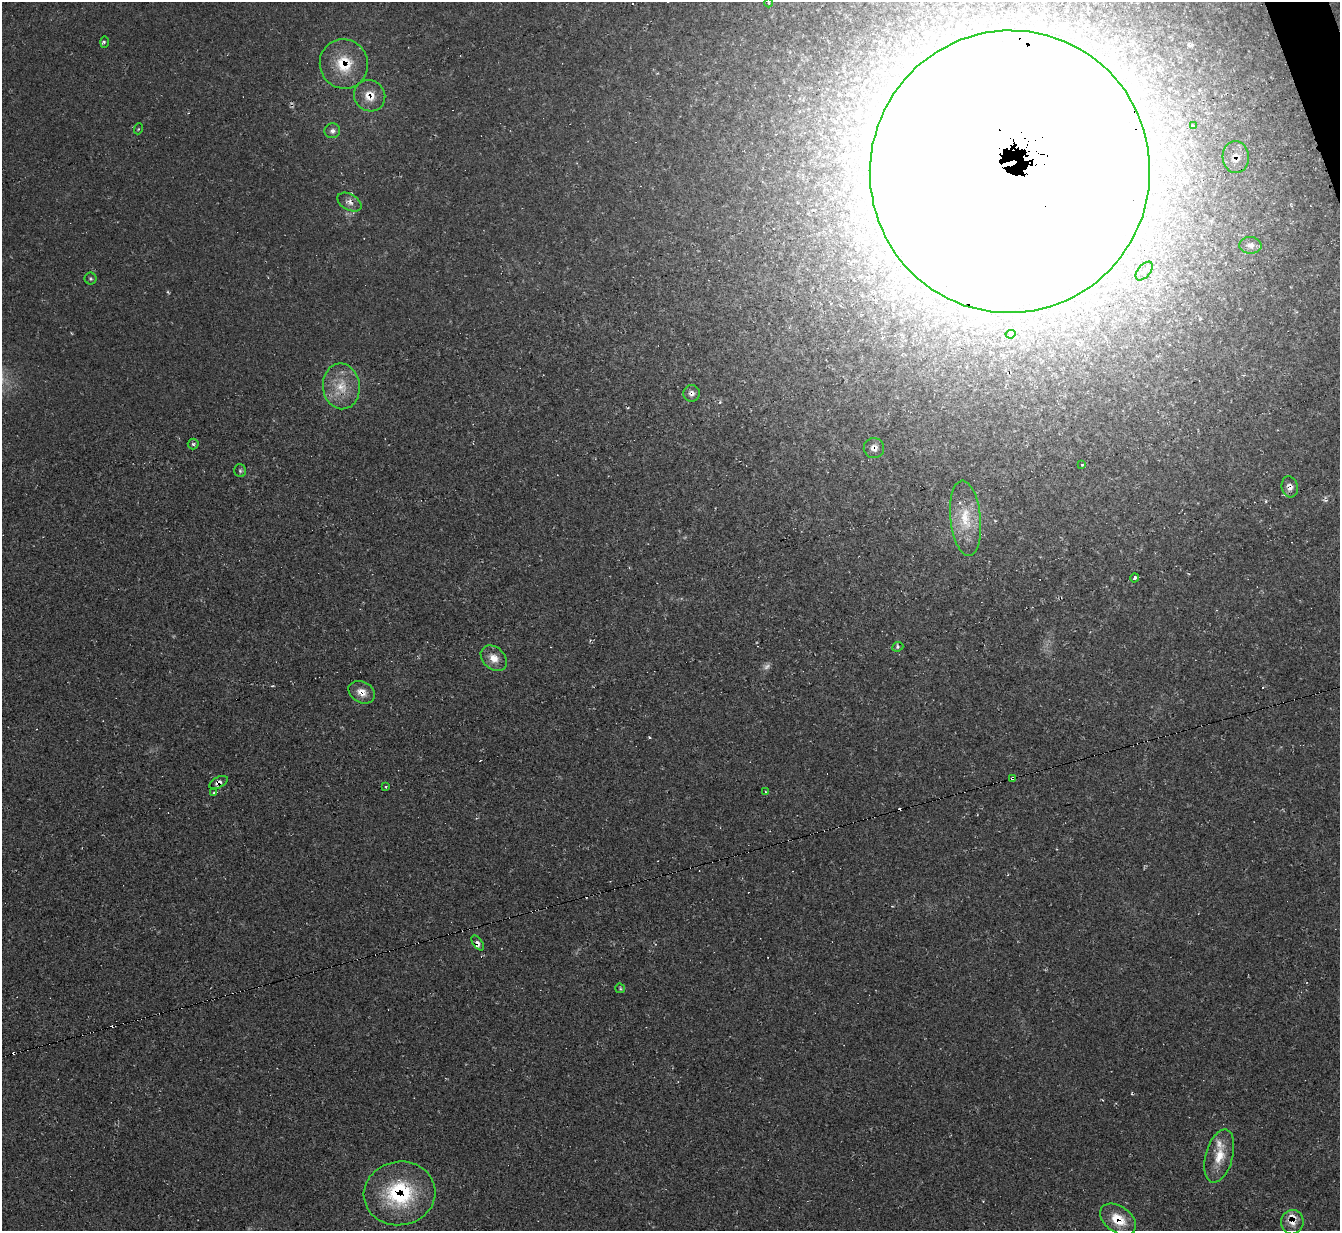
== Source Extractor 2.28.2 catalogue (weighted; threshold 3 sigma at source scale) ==
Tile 10 of 4 x 4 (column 2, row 3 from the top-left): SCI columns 1346-2683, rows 1509-2737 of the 5358 x 5342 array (HDU 1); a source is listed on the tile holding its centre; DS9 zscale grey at full resolution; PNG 1342 x 1233 px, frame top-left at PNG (2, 2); each listed source drawn as its Kron ellipse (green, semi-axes under 4 px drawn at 4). Shown black and unused: <1% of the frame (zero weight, under 2 of 3 exposures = <1% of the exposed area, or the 3 px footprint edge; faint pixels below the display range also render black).
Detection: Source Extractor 2.28.2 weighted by HDU 2 'WHT'; one run over the whole footprint, this tile lists its part. Background 0.0474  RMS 0.0067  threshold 0.0302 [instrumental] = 3 sigma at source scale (4.5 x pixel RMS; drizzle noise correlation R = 1.50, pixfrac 1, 0.05/0.05 arcsec/px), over >= 5 px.
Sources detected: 51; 2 too faint to see at this stretch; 7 cosmic-ray / hot-pixel residue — neither listed nor drawn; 5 inside a brighter listed object's ellipse — not listed separately; the other 37 listed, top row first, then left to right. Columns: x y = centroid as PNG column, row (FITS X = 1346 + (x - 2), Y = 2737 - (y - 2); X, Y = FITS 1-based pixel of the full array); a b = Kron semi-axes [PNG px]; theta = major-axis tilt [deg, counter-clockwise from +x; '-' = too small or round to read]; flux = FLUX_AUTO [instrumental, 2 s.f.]
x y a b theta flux
769 3 4 3 - 0.5
104 42 5 3 - 0.9
344 64 25 24 - 25
370 96 16 15 - 11
1194 125 3 3 - 3.1
138 129 5 3 - 0.61
332 131 8 7 - 2.5
1236 157 16 13 -86 7.5
1010 172 141 140 - 10000
349 202 13 8 -29 3.7
1250 245 11 8 -4 3
1144 271 11 6 50 2.5
91 279 6 6 - 1.1
1011 334 5 4 - 6.6
341 386 23 18 -83 17
692 393 8 8 - 2.9
193 444 5 5 - 1.3
874 448 10 10 - 3.9
1081 464 3 3 - 3
240 471 6 6 - 1.2
1290 487 10 8 -74 4.3
965 518 38 15 -84 21
1135 578 5 3 - 3.1
898 647 6 4 23 1.1
494 658 15 11 -43 7.7
362 692 14 10 -29 7.1
1013 778 4 3 - 11
219 782 10 5 29 3.2
385 787 3 3 - 2.9
765 792 4 2 - 0.61
214 793 3 2 - 1.1
478 943 8 4 -54 2
620 988 5 4 - 0.82
1219 1156 27 13 74 14
400 1193 36 32 9 61
1118 1219 20 13 -36 16
1292 1222 12 11 - 5.9
Overlapping masked pixels (flux is a lower limit): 13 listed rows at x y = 344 64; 370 96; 1236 157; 1010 172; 692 393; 1290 487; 362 692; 1013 778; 219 782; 478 943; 400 1193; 1118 1219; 1292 1222